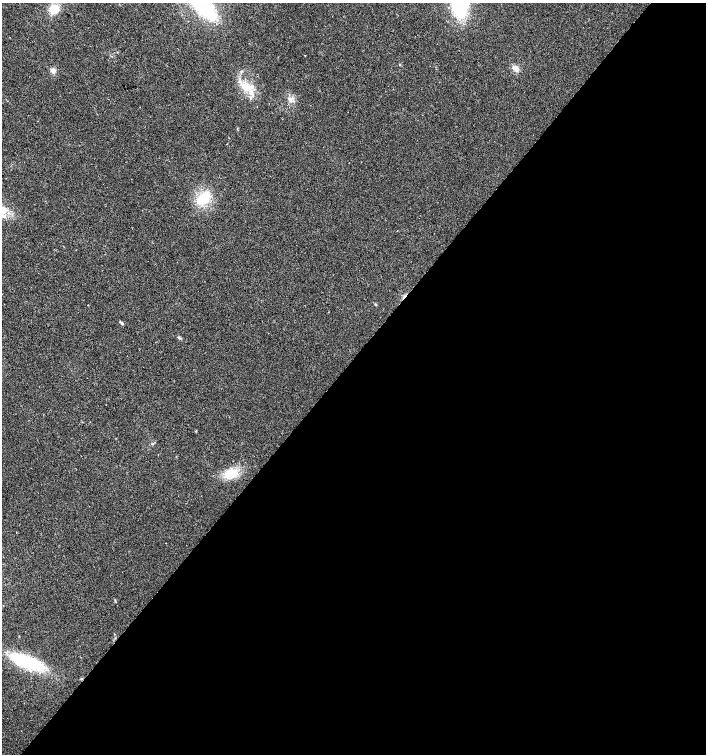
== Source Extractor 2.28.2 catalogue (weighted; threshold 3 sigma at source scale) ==
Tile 12 of 4 x 4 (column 4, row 3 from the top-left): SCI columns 4389-5796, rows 1509-3012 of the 6027 x 6021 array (HDU 1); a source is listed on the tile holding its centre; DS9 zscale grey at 2 x 2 block average (1 PNG px = mean of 2 x 2 image px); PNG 708 x 756 px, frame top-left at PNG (2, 3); no overlay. Shown black and unused: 53% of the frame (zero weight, under 2 of 3 exposures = <1% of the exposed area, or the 3 px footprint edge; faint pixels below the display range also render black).
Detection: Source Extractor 2.28.2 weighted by HDU 2 'WHT'; one run over the whole footprint, this tile lists its part. Background 0.0392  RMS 0.008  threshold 0.0359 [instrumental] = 3 sigma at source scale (4.5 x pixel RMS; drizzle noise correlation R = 1.50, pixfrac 1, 0.0396/0.0396 arcsec/px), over >= 5 px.
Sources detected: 13; all 13 listed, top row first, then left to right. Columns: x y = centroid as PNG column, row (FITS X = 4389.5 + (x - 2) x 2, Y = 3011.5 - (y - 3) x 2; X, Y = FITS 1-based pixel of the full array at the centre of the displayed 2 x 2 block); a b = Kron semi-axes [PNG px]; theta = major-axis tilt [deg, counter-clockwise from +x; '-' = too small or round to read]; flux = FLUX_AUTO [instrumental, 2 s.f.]
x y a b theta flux
460 5 17 12 84 180
203 6 23 10 -44 230
54 9 9 8 - 32
516 69 8 6 7 8.4
53 70 7 6 - 7.2
245 87 18 9 -45 31
290 99 5 2 - 2.3
203 198 13 8 44 59
2 211 12 8 51 21
121 323 7 2 -34 2.8
179 338 5 2 - 2.2
231 473 17 11 22 36
27 662 30 10 -19 160
Isophote crosses this tile's border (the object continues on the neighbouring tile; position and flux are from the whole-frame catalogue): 3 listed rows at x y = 460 5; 203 6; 2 211
Diffuse or blended objects may show on this block-average render without a row.